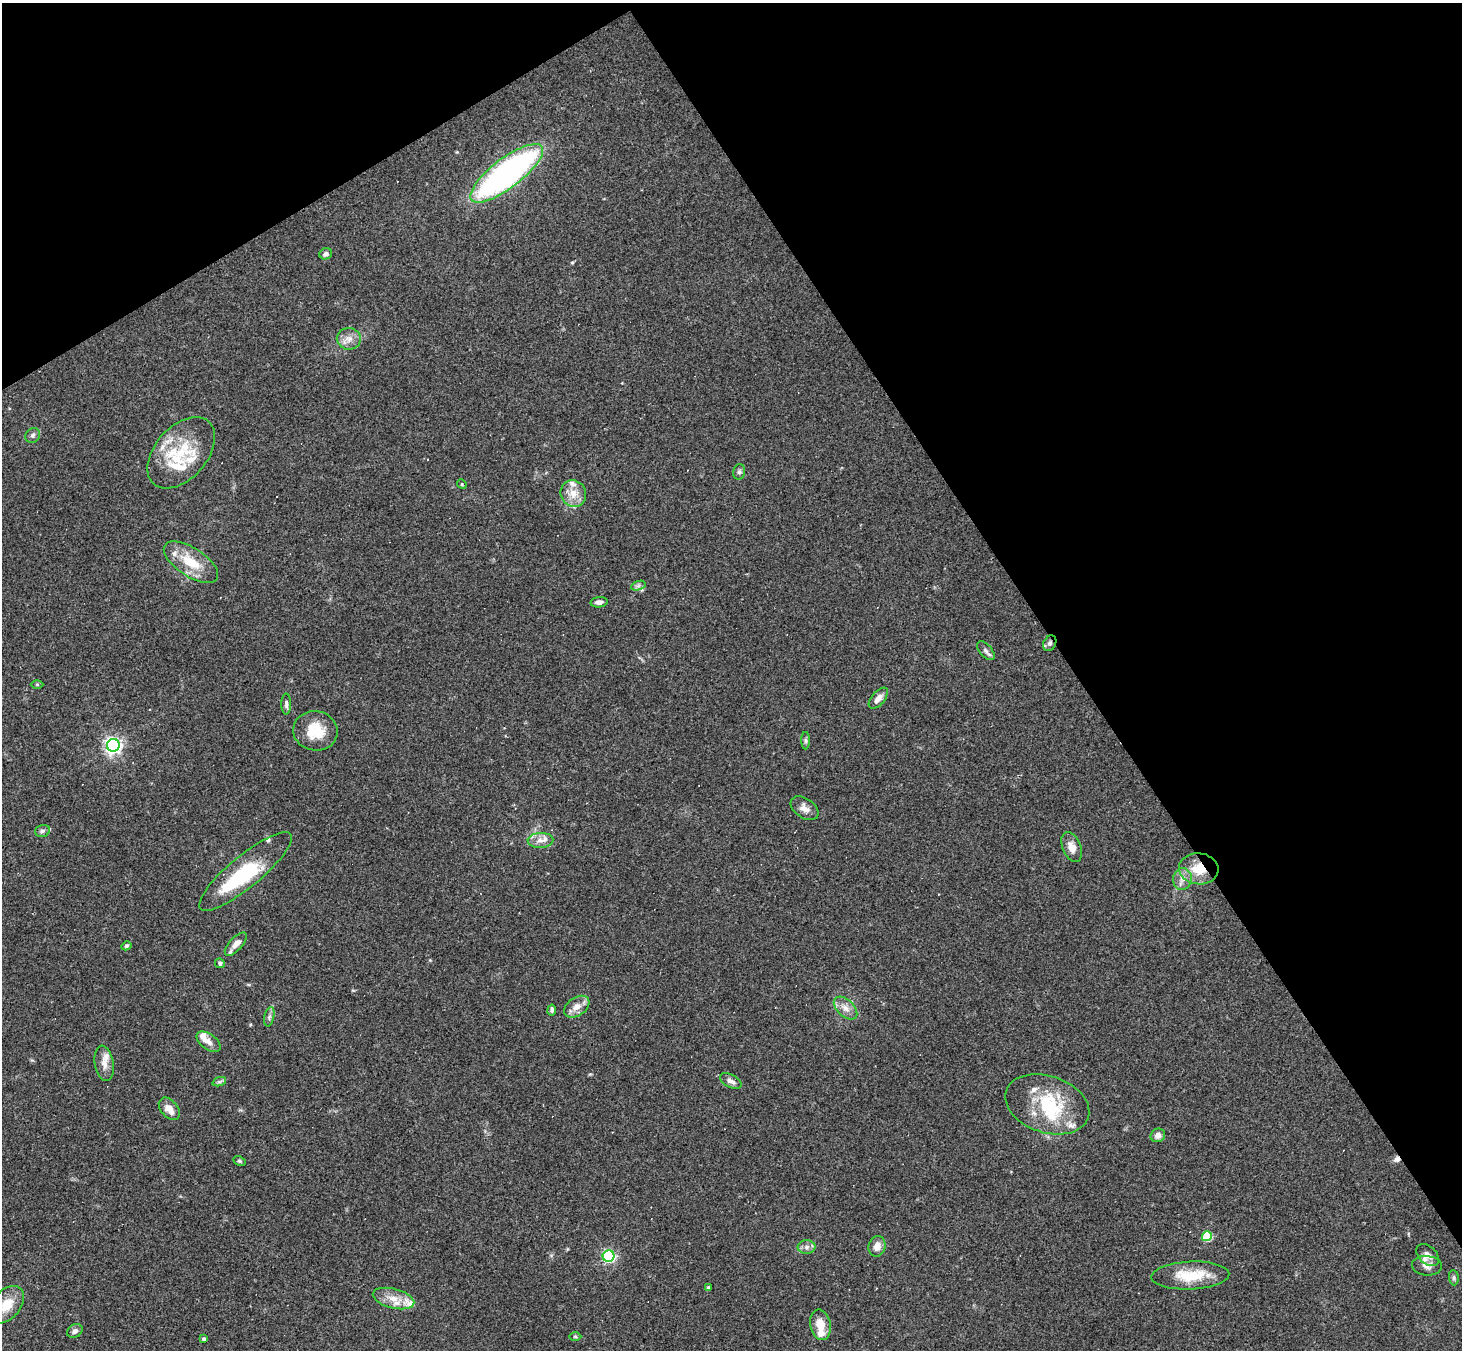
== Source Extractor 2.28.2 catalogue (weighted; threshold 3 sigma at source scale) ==
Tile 3 of 4 x 4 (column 3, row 1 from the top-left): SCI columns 2923-4382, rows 4335-5682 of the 5843 x 5835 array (HDU 1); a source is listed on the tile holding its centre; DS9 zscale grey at full resolution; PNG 1464 x 1352 px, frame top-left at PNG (2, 3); each listed source drawn as its Kron ellipse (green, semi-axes under 4 px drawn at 4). Shown black and unused: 33% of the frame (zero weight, under 2 of 3 exposures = <1% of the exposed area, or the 3 px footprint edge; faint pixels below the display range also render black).
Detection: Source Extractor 2.28.2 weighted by HDU 2 'WHT'; one run over the whole footprint, this tile lists its part. Background 0.101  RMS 0.0084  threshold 0.0379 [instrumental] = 3 sigma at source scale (4.5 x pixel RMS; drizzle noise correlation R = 1.50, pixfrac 1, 0.05/0.05 arcsec/px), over >= 5 px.
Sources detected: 73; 1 inside a brighter object's white glare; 2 cosmic-ray / hot-pixel residue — neither listed nor drawn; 14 inside a brighter listed object's ellipse — not listed separately; the other 56 listed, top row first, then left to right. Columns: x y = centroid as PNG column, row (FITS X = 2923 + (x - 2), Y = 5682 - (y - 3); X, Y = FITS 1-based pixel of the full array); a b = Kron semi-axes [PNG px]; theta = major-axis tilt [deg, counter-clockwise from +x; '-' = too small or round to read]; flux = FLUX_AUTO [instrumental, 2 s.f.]
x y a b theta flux
507 173 44 15 37 270
326 254 6 5 - 3.1
349 339 12 11 - 7
33 435 8 7 - 2.3
181 453 42 26 49 45
739 472 8 6 75 1.9
462 484 5 4 - 0.89
573 493 14 12 -56 11
191 562 31 14 -33 27
638 586 7 4 19 2
599 602 8 5 5 3.7
1050 643 8 6 59 3
986 651 11 6 -48 2.9
37 684 6 4 0 1.2
878 698 12 6 49 6
286 704 10 4 -90 2.3
315 731 22 19 -10 24
806 741 9 4 -89 1.7
113 745 6 6 - 340
805 808 15 9 -35 6.1
42 831 8 5 16 2.3
540 840 13 7 2 6.3
1072 847 15 9 -67 7.2
1199 869 20 15 -6 21
245 871 59 15 40 61
1182 879 11 9 81 6
236 944 14 6 47 5.7
126 946 5 4 - 1.4
220 963 5 4 - 1.8
577 1007 14 9 34 8.1
846 1008 14 8 -43 6.8
552 1010 5 4 - 1.9
269 1017 10 5 77 2.3
209 1042 14 7 -36 5.9
104 1063 18 9 -81 7.3
731 1081 12 6 -27 3.8
219 1082 7 4 18 1.7
1047 1104 43 28 -19 55
169 1109 13 8 -50 7.3
1158 1135 7 6 - 4.9
239 1161 6 4 -27 1.2
1207 1236 5 5 - 45
877 1246 10 8 75 6.6
807 1247 9 7 1 3.5
1428 1255 13 9 -42 5.5
609 1256 6 5 - 140
1427 1266 15 9 -4 5.3
1190 1275 39 14 2 29
1454 1278 7 5 -85 1.6
708 1288 3 3 - 1.6
394 1299 21 9 -15 12
7 1305 21 14 51 17
820 1325 15 10 -78 12
75 1331 8 6 31 3.1
575 1337 6 4 -2 1.1
204 1339 3 3 - 1.9
Overlapping masked pixels (flux is a lower limit): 2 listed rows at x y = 1050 643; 1199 869